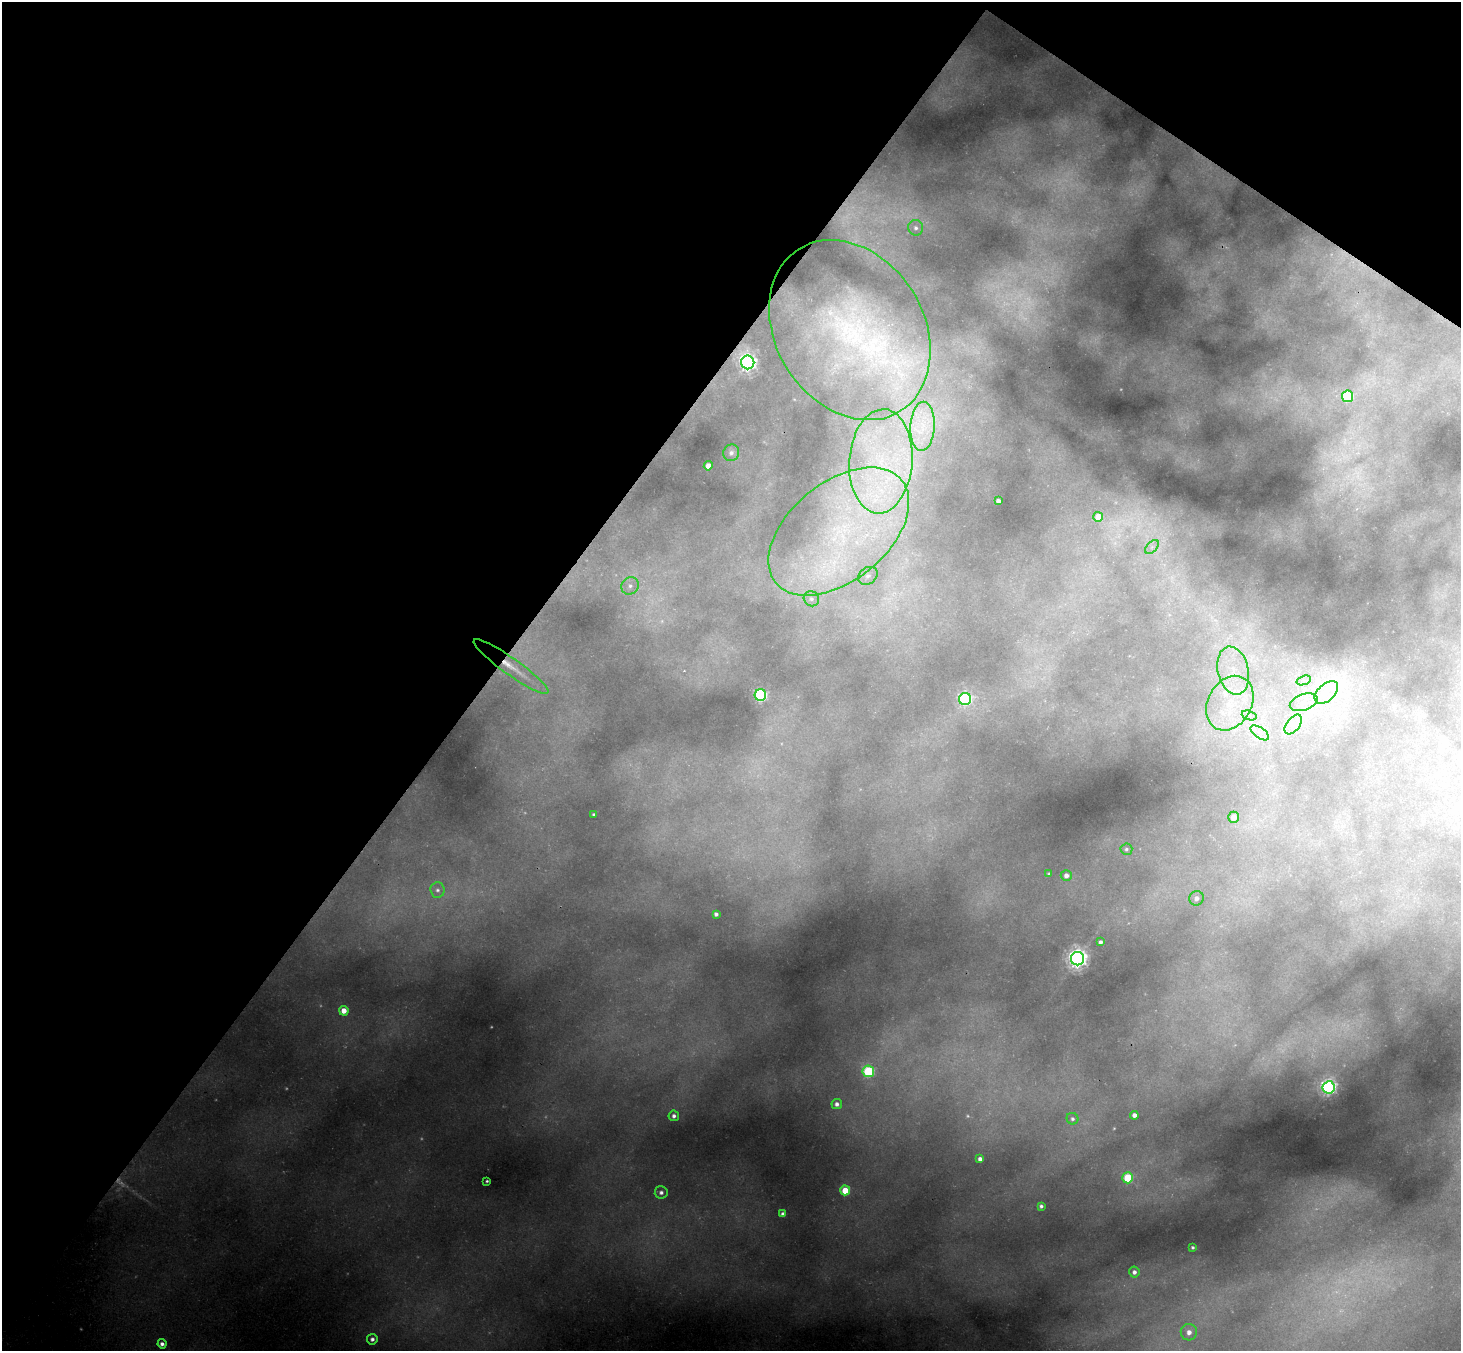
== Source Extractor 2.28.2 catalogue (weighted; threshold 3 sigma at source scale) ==
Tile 2 of 4 x 4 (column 2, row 1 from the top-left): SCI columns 1526-2984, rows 4395-5743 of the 5988 x 6014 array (HDU 1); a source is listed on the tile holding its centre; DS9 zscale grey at full resolution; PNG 1463 x 1353 px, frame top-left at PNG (2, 2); each listed source drawn as its Kron ellipse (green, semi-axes under 4 px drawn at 4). Shown black and unused: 38% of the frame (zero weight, under 3 of 4 exposures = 7% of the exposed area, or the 3 px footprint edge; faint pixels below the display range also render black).
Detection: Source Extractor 2.28.2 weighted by HDU 2 'WHT'; one run over the whole footprint, this tile lists its part. Background 0.355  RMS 0.017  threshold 0.0769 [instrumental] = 3 sigma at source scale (4.5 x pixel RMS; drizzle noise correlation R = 1.50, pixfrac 1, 0.05/0.05 arcsec/px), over >= 5 px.
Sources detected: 75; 17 too faint to see at this stretch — neither listed nor drawn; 3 inside a brighter listed object's ellipse — not listed separately; the other 55 listed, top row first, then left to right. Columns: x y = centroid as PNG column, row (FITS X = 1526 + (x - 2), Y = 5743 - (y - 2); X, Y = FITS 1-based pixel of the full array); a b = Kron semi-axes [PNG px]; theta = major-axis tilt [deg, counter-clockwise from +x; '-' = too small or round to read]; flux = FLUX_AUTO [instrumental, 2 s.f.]
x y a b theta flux
916 228 8 7 - 7.7
850 330 96 74 -58 590
748 362 7 6 - 910
1348 396 5 5 - 140
922 426 25 12 87 49
731 453 8 8 - 8.4
881 461 52 31 86 280
708 466 4 4 - 17
998 501 4 4 - 8.1
1098 517 5 5 - 27
839 532 81 49 39 550
1152 547 8 5 45 6.1
868 576 10 8 36 10
630 586 9 8 - 11
811 599 8 7 - 7.7
511 666 45 8 -35 42
1233 671 24 15 -77 63
1304 680 7 4 18 5.2
1326 692 14 8 44 22
760 695 5 5 - 360
965 699 6 6 - 390
1304 702 14 8 18 18
1230 703 29 21 61 110
1249 715 8 4 -18 6.1
1293 725 11 6 52 13
1260 733 10 5 -35 10
593 814 3 3 - 2.7
1233 817 5 5 - 16
1126 849 6 6 - 4.9
1049 874 4 3 - 2.7
1066 875 5 5 - 11
437 890 8 7 - 7.2
1197 898 7 7 - 11
716 914 4 4 - 6.4
1100 942 4 3 - 6.1
1078 959 7 6 - 1100
344 1011 5 4 - 21
868 1071 6 5 - 200
1329 1087 6 6 - 600
837 1104 5 5 - 8.1
1134 1115 4 4 - 11
674 1116 5 5 - 7
1072 1119 6 5 - 5.6
980 1159 4 4 - 9.4
1128 1178 5 5 - 120
487 1181 3 3 - 2.7
845 1190 5 5 - 53
661 1192 6 6 - 7.8
1041 1206 4 4 - 5.1
783 1214 4 4 - 11
1193 1247 3 3 - 3.2
1134 1272 5 5 - 8.3
1189 1332 8 8 - 19
372 1339 5 5 - 7.8
162 1344 4 4 - 8.4
Overlapping masked pixels (flux is a lower limit): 2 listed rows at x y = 850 330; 511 666